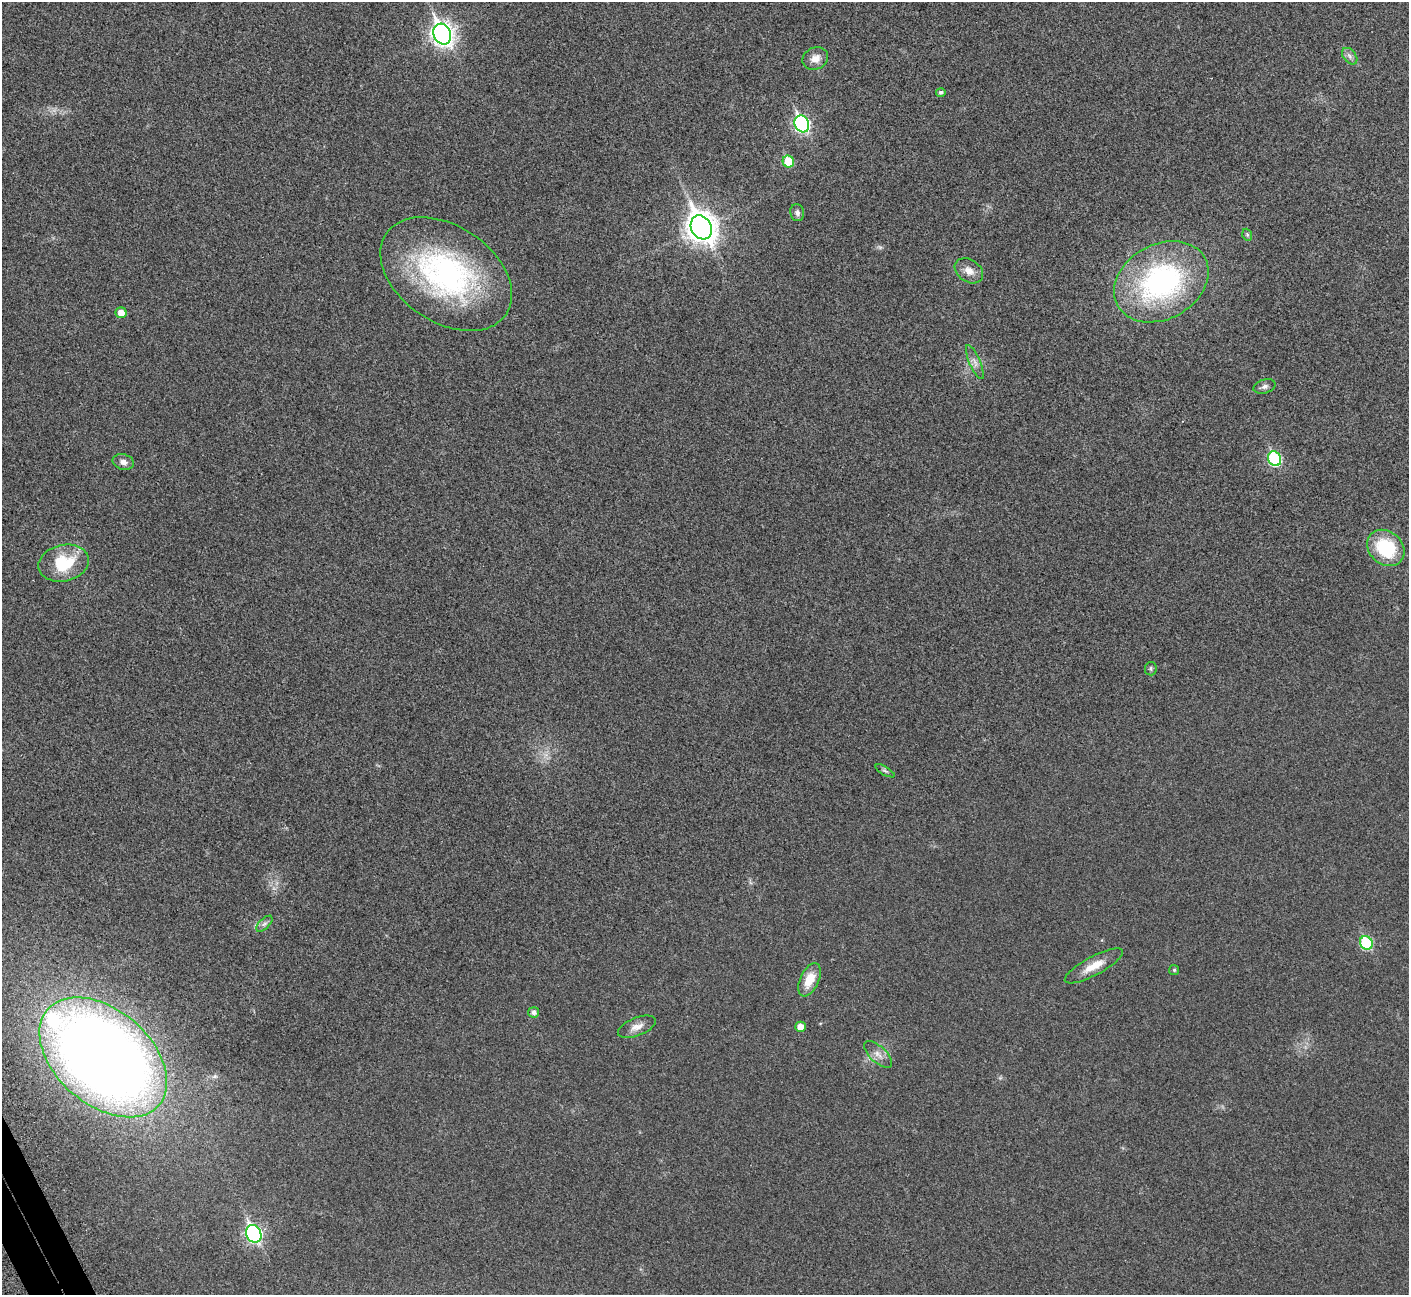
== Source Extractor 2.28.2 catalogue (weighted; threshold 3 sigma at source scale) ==
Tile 7 of 4 x 4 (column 3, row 2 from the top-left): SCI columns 2907-4313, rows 2834-4126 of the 5816 x 5795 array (HDU 1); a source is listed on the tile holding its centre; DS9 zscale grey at full resolution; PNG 1411 x 1297 px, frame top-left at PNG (2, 2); each listed source drawn as its Kron ellipse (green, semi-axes under 4 px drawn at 4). Shown black and unused: <1% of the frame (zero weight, under 3 of 5 exposures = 5% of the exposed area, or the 3 px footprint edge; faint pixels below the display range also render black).
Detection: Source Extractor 2.28.2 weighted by HDU 2 'WHT'; one run over the whole footprint, this tile lists its part. Background 0.0258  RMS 0.006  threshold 0.0271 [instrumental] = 3 sigma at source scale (4.5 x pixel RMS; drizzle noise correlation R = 1.50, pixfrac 1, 0.05/0.05 arcsec/px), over >= 5 px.
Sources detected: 33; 1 inside a brighter listed object's ellipse — not listed separately; the other 32 listed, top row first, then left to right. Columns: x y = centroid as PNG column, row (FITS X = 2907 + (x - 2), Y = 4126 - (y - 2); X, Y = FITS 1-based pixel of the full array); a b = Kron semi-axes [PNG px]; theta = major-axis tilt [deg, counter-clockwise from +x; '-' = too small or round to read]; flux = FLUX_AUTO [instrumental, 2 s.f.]
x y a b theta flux
442 34 11 8 -64 340
1350 56 9 6 -52 2.2
815 58 13 11 25 5.2
941 92 5 4 - 1.5
802 124 9 7 -64 120
788 162 6 5 - 18
797 213 8 7 - 1.9
701 227 12 10 -61 730
1247 235 6 4 -70 0.88
969 271 15 11 -34 5.3
446 274 72 48 -34 140
1161 282 50 37 29 120
121 313 5 5 - 5.4
975 362 18 5 -67 3.1
1264 386 11 6 19 2.3
1275 459 8 6 -62 55
123 462 11 7 -15 3
1386 548 20 16 -41 32
64 563 25 18 13 26
1151 669 7 6 - 1.1
885 771 11 3 -30 1.1
264 924 10 5 44 1.8
1366 943 7 6 - 43
1094 966 32 9 28 9.7
1174 970 5 5 - 0.9
809 980 18 9 65 11
534 1012 5 5 - 1.9
637 1027 20 9 22 5
800 1027 5 5 - 5.1
878 1054 18 8 -43 4.3
103 1057 73 47 -41 880
254 1234 9 7 -63 130